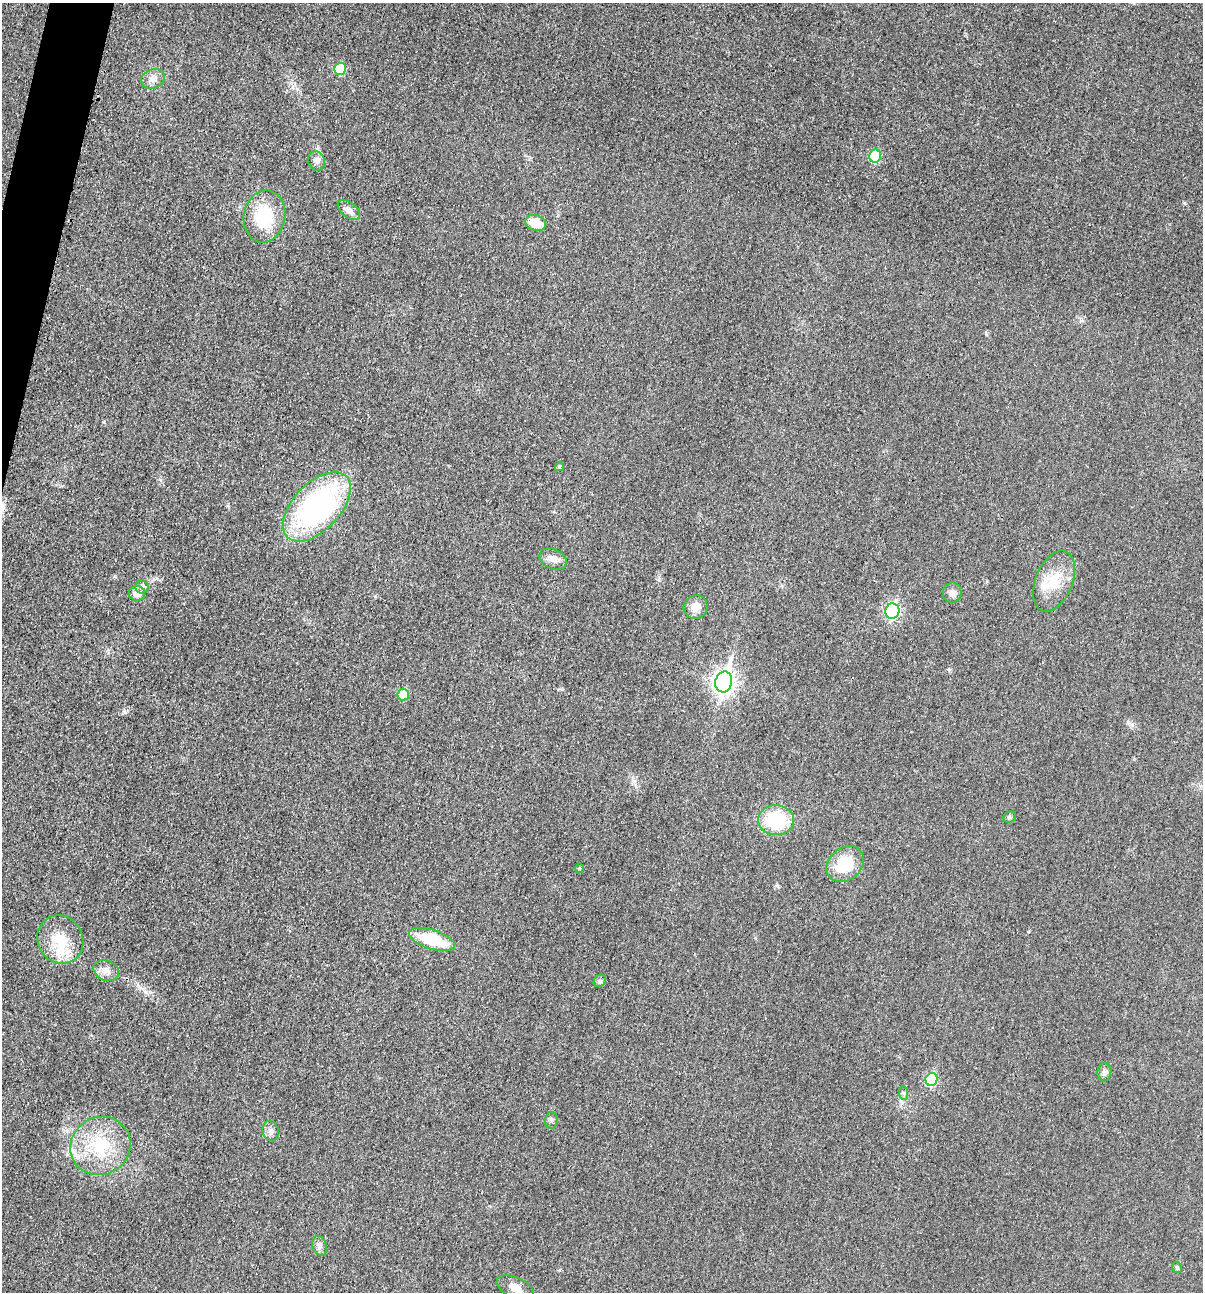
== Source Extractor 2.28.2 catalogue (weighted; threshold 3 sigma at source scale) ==
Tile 11 of 4 x 4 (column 3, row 3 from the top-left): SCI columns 2532-3732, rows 1302-2591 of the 5200 x 5181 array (HDU 1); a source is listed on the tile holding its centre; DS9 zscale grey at full resolution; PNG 1205 x 1294 px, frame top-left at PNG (2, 3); each listed source drawn as its Kron ellipse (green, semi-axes under 4 px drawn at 4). Shown black and unused: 1% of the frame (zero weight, under 3 of 4 exposures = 1% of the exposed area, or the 3 px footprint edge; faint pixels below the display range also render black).
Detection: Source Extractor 2.28.2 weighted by HDU 2 'WHT'; one run over the whole footprint, this tile lists its part. Background 0.0299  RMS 0.0059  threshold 0.0265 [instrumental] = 3 sigma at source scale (4.5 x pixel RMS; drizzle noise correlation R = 1.50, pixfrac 1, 0.05/0.05 arcsec/px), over >= 5 px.
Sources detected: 38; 1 inside a brighter object's white glare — neither listed nor drawn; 2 inside a brighter listed object's ellipse — not listed separately; the other 35 listed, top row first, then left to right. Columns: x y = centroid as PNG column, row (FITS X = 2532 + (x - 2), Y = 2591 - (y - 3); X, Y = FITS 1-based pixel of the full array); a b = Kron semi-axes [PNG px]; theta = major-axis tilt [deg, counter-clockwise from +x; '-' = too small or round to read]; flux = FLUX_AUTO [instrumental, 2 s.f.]
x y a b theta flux
340 69 6 5 - 25
153 79 12 9 20 3.8
875 156 6 6 - 30
317 161 10 8 -63 2.7
349 210 13 7 -40 4
264 216 26 20 79 30
536 223 10 8 -20 10
559 467 4 4 - 1.1
317 507 42 23 47 120
553 559 14 10 -24 4.5
1054 581 32 18 68 17
142 587 6 6 - 1.6
137 593 8 7 - 4.2
952 593 10 9 - 2.7
696 607 12 11 - 5.7
892 611 8 7 - 87
724 682 10 8 76 340
403 694 6 5 - 13
1009 817 7 5 21 1
776 820 18 15 -5 33
845 864 20 16 40 21
579 868 5 4 - 0.74
60 939 25 22 -61 20
432 939 24 9 -17 26
106 971 13 10 -21 4.5
600 981 7 5 43 1.3
1104 1072 9 7 86 2.1
931 1079 6 6 - 34
904 1093 7 4 -87 1.1
551 1120 8 6 86 1.5
271 1131 10 8 -75 2.7
100 1146 31 28 31 34
320 1246 10 7 -73 2.2
1177 1267 5 5 - 1.2
515 1288 20 10 -25 7
Unlisted compact peaks at least as high as the median listed source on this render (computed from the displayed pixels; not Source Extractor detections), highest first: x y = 1184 203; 634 781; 949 669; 986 334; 104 422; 124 712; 777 885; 375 596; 1132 725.